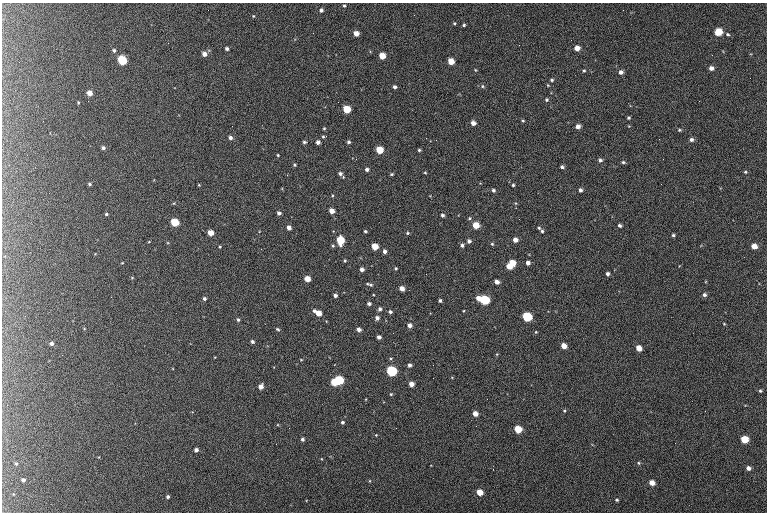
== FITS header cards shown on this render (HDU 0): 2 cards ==
NAXIS1  =                  765 /fastest changing axis
NAXIS2  =                  510 /next to fastest changing axis

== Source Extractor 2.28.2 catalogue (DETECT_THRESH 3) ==
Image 765 x 510 px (HDU 0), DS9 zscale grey, 1 PNG px = 1 image px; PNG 769 x 514 px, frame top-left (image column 1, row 510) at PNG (2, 3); no overlay
Background 145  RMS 8.9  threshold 26.6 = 3 sigma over >= 5 px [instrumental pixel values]
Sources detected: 154; all 154 listed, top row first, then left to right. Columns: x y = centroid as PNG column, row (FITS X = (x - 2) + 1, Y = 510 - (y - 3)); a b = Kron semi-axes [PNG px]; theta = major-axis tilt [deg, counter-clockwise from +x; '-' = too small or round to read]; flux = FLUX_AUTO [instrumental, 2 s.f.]
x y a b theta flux
344 5 4 3 - 760
321 10 4 4 - 1500
253 16 4 4 - 500
454 23 5 4 - 700
464 25 4 3 - 850
718 32 5 5 - 19000
313 33 2 2 - 250
356 33 4 4 - 5500
728 34 4 3 - 760
168 43 2 2 - 250
577 48 4 4 - 5800
227 49 4 3 - 1500
114 50 5 4 - 1100
204 54 4 4 - 3400
382 56 5 4 - 11000
122 60 5 5 - 44000
451 61 5 4 - 9200
711 68 4 4 - 2700
475 70 4 3 - 500
584 71 4 3 - 650
621 72 5 4 - 2200
552 80 4 3 - 860
548 85 4 3 - 500
483 86 6 5 - 990
394 87 4 3 - 1600
90 93 4 4 - 4700
546 100 4 4 - 930
78 102 4 3 - 460
346 109 5 5 - 19000
628 118 3 3 - 810
523 121 4 3 - 600
473 123 4 4 - 3600
578 126 4 4 - 3300
324 128 3 3 - 620
679 130 4 3 - 670
324 136 6 3 8 800
230 138 4 4 - 2000
426 138 2 2 - 340
659 139 2 2 - 380
691 140 5 5 - 1700
304 142 4 3 - 1100
318 142 4 4 - 2200
349 142 4 4 - 1100
103 148 4 4 - 1600
379 150 5 5 - 16000
419 150 4 4 - 810
278 155 3 2 - 600
663 159 2 2 - 310
600 160 5 5 - 1400
623 162 5 3 - 920
294 165 3 3 - 610
562 167 4 3 - 1400
367 169 4 4 - 1600
425 172 3 3 - 550
745 172 4 3 - 600
340 174 6 5 - 1700
392 174 4 3 - 720
287 175 3 3 - 610
89 184 4 3 - 830
199 185 3 3 - 450
513 185 3 3 - 810
493 190 4 4 - 1100
580 190 4 4 - 1700
332 195 4 3 - 520
331 211 4 4 - 4600
279 213 4 4 - 1800
106 214 3 3 - 860
442 215 4 3 - 1400
469 218 4 4 - 720
175 222 5 5 - 26000
476 225 5 4 - 12000
619 225 4 3 - 1300
289 228 4 4 - 2900
539 228 4 3 - 720
365 231 3 3 - 780
542 231 4 3 - 880
210 233 4 4 - 7100
407 233 4 4 - 750
673 235 4 3 - 800
340 240 6 5 - 23000
515 240 4 4 - 4100
469 241 4 4 - 1700
149 242 4 2 - 420
492 244 5 4 - 720
462 245 4 4 - 1500
375 246 5 4 - 12000
754 246 5 4 - 5700
220 247 3 3 - 580
261 249 2 2 - 220
384 251 4 4 - 2100
345 261 5 4 - 730
122 263 4 2 - 400
512 263 5 5 - 11000
528 263 4 4 - 2700
509 266 4 4 - 7100
396 268 4 3 - 700
362 269 4 4 - 2400
607 274 4 3 - 1600
132 278 5 3 - 480
307 279 5 4 - 7000
497 282 4 4 - 3200
371 285 6 5 - 1100
402 288 4 4 - 4400
335 295 4 3 - 2000
704 295 5 4 - 1500
478 298 4 4 - 3800
204 299 3 3 - 1200
440 300 3 3 - 1000
484 300 5 5 - 49000
369 304 4 4 - 1600
380 309 5 4 - 1500
463 311 3 2 - 410
390 312 4 4 - 1400
318 313 7 4 -32 8500
527 317 5 5 - 44000
377 318 4 4 - 2300
238 320 4 4 - 1000
724 324 3 3 - 430
409 325 4 4 - 2900
278 329 6 4 -38 860
359 329 5 4 - 2500
536 332 4 4 - 520
379 337 4 4 - 2200
252 342 4 4 - 1400
51 343 3 3 - 1500
564 346 5 4 - 6300
639 348 5 4 - 5700
391 358 4 3 - 550
301 360 4 4 - 520
409 365 4 4 - 1500
391 371 5 5 - 77000
339 380 5 5 - 41000
334 382 5 4 - 15000
411 384 4 4 - 4400
261 386 5 4 - 3700
760 391 4 4 - 810
391 394 4 4 - 650
564 411 4 4 - 650
475 413 4 4 - 5000
342 422 4 4 - 1100
518 429 5 5 - 18000
376 435 3 3 - 440
302 439 4 4 - 1200
744 439 5 5 - 19000
196 450 4 4 - 2100
16 463 5 4 - 830
639 463 5 4 - 730
748 468 5 4 - 2500
493 469 3 2 - 910
23 480 4 4 - 1800
652 482 5 4 - 6300
479 492 5 4 - 9300
168 497 4 4 - 1400
617 500 4 3 - 890

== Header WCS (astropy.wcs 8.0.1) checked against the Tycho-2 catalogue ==
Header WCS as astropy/WCSLIB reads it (CRVAL/CRPIX/CD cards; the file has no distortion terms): RA---TAN/DEC--TAN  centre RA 01:46:26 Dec +61:13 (26.61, +61.21 deg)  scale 1.49 arcsec/px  FOV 19.0' x 12.6'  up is +179 deg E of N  parity flipped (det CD > 0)
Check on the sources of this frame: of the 60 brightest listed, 47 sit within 2.1 arcsec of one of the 58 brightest Tycho-2 stars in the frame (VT <= 12.89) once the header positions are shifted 0.19 arcsec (0.00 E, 0.19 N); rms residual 0.71 arcsec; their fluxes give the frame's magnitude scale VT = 20.78 - 2.5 log10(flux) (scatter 0.12 mag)
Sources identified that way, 49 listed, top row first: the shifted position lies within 2.1 arcsec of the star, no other Tycho-2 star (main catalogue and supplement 1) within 4.2 arcsec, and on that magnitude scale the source's flux lands within +1.5 / -3 mag of the star's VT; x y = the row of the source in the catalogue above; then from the Tycho-2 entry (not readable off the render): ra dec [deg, ICRS J2000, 3 dp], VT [Tycho-2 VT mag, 2 dp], TYC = Tycho-2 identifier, HIP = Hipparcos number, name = IAU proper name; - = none
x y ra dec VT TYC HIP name
718 32 26.325 +61.116 10.09 4032-1619-1 - -
356 33 26.635 +61.119 11.41 4032-2650-1 - -
577 48 26.445 +61.124 11.30 4032-1689-1 - -
227 49 26.744 +61.127 12.89 4032-2113-1 - -
204 54 26.764 +61.129 11.85 4032-1709-1 - -
382 56 26.612 +61.128 10.62 4032-1751-1 - -
122 60 26.834 +61.132 9.18 4032-3020-1 8325 -
451 61 26.553 +61.130 10.93 4032-1661-1 - -
90 93 26.862 +61.146 11.44 4032-2778-1 - -
346 109 26.642 +61.151 10.08 4032-2415-1 - -
473 123 26.533 +61.155 12.62 4032-2478-1 - -
578 126 26.444 +61.156 12.68 4032-3047-1 - -
379 150 26.613 +61.167 10.35 4032-2171-1 - -
331 211 26.653 +61.193 11.74 4032-2359-1 - -
175 222 26.787 +61.198 9.65 4032-1477-1 8305 -
476 225 26.529 +61.198 10.56 4032-2137-1 - -
289 228 26.689 +61.200 12.59 4032-2479-1 - -
210 233 26.756 +61.203 11.03 4032-2516-1 - -
340 240 26.645 +61.205 10.21 4032-1089-1 - -
515 240 26.495 +61.203 11.81 4032-1213-1 - -
375 246 26.615 +61.207 10.76 4032-1965-1 - -
754 246 26.290 +61.204 11.64 4032-2043-1 - -
512 263 26.497 +61.213 10.59 4032-1893-1 - -
528 263 26.484 +61.213 11.55 4032-2367-1 - -
509 266 26.500 +61.214 10.98 4032-1893-2 - -
607 274 26.415 +61.216 12.28 4032-1659-1 - -
307 279 26.673 +61.221 10.99 4032-1437-1 - -
402 288 26.591 +61.224 11.47 4032-2812-1 - -
335 295 26.648 +61.228 11.81 4032-1819-1 - -
478 298 26.526 +61.228 11.20 4032-3101-1 8239 -
484 300 26.520 +61.228 9.04 4032-2269-1 8239 -
318 313 26.663 +61.235 11.10 4032-2259-1 - -
527 317 26.484 +61.235 9.05 4032-1601-1 - -
409 325 26.585 +61.239 11.38 4032-1841-1 - -
379 337 26.610 +61.244 10.95 4032-1633-1 - -
564 346 26.452 +61.247 11.23 4032-2581-1 - -
639 348 26.387 +61.247 11.87 4032-2955-1 - -
391 371 26.599 +61.258 8.60 4032-2615-1 8260 -
339 380 26.644 +61.262 9.35 4032-3013-1 - -
334 382 26.648 +61.263 10.38 4032-3099-1 - -
411 384 26.582 +61.264 11.79 4032-1531-1 - -
261 386 26.711 +61.266 11.79 4032-2907-1 - -
475 413 26.526 +61.275 11.34 4032-1925-1 - -
518 429 26.489 +61.281 10.27 4032-2021-1 - -
744 439 26.295 +61.283 10.27 4032-2518-1 - -
748 468 26.291 +61.295 12.54 4032-1881-1 - -
23 480 26.914 +61.306 12.51 4032-2601-1 - -
652 482 26.373 +61.302 11.38 4032-989-1 - -
479 492 26.521 +61.308 10.86 4032-2811-1 - -